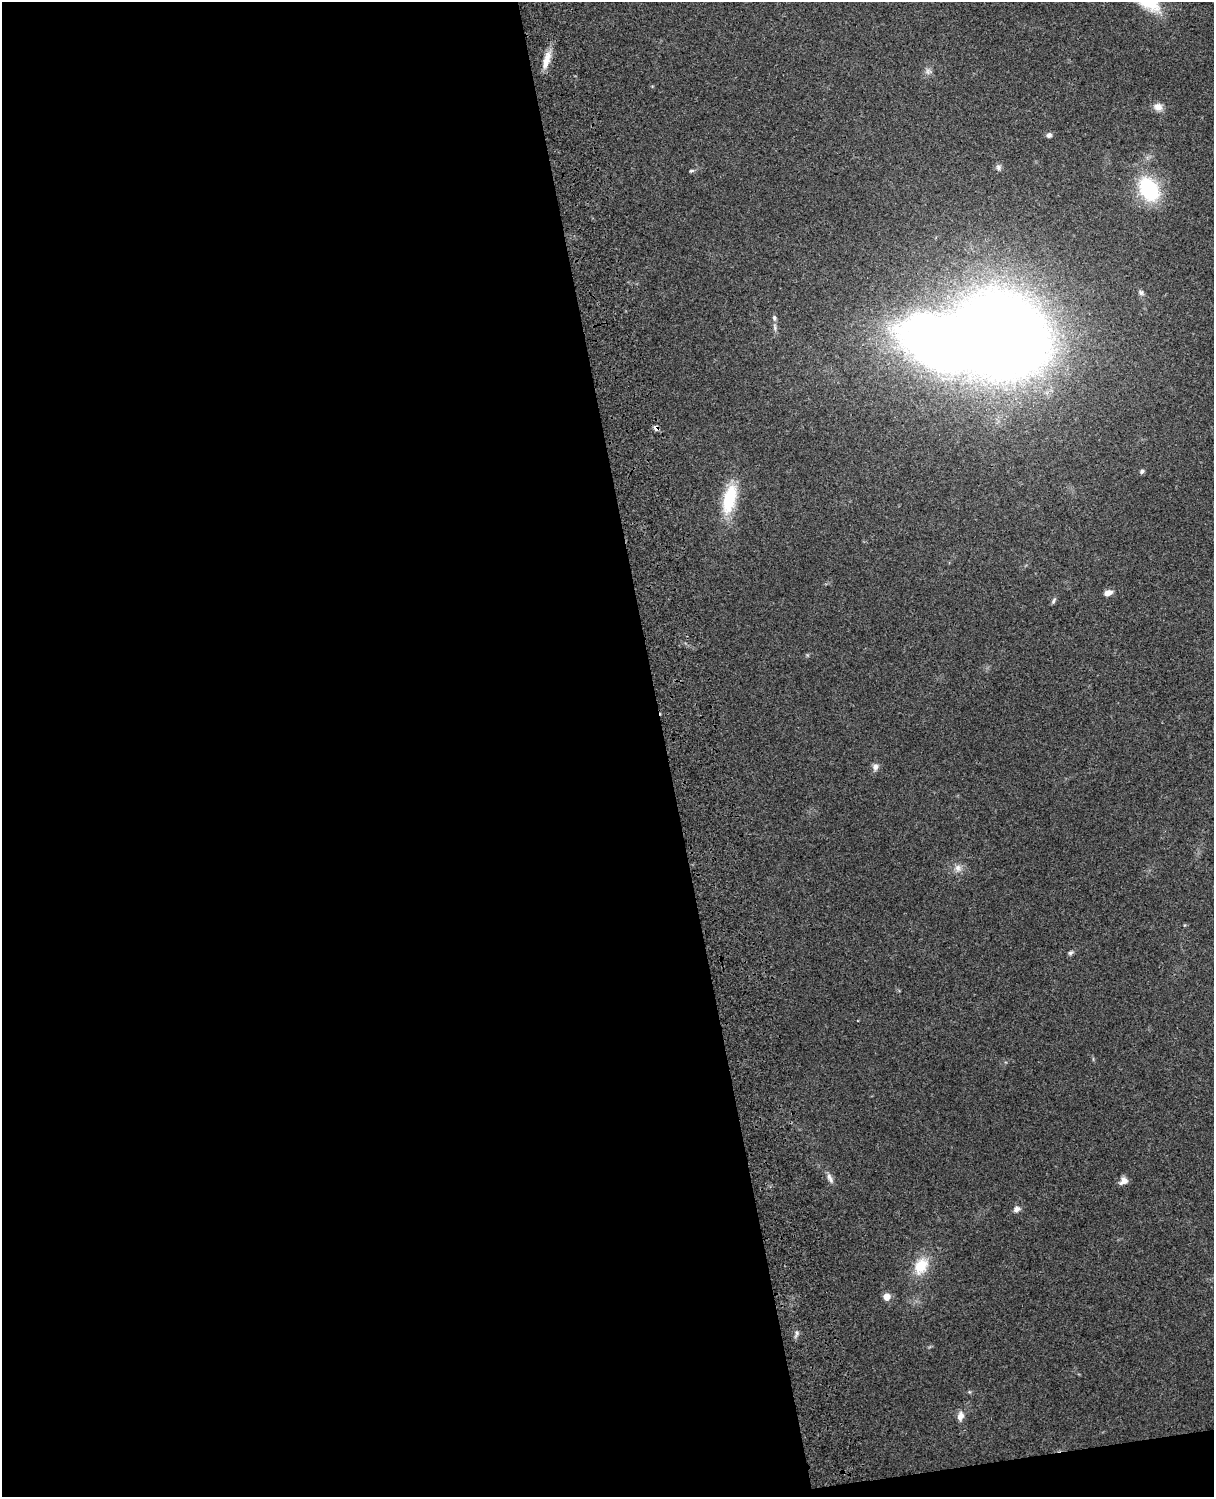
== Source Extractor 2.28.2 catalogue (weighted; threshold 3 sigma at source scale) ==
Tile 9 of 4 x 3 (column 1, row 3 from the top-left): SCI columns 120-1331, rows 165-1659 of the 5087 x 4927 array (HDU 1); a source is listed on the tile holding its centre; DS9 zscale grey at full resolution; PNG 1216 x 1499 px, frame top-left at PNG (2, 2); no overlay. Shown black and unused: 56% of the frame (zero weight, under 3 of 4 exposures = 6% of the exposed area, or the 3 px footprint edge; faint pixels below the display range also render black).
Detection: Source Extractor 2.28.2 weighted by HDU 2 'WHT'; one run over the whole footprint, this tile lists its part. Background 0.233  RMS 0.0086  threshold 0.0387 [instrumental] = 3 sigma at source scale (4.5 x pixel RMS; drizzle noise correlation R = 1.50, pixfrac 1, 0.05/0.05 arcsec/px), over >= 5 px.
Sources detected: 26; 1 inside a brighter object's white glare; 1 cosmic-ray / hot-pixel residue — not listed; the other 24 listed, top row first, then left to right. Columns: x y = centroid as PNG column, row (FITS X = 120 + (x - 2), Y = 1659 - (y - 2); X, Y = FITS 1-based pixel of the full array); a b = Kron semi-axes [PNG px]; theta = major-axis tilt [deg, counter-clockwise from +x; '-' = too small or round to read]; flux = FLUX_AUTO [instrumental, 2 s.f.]
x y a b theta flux
547 60 25 8 74 11
928 71 9 4 -82 2.4
1158 107 12 10 -14 5.9
1049 135 7 6 - 2.3
998 167 8 6 -75 2.3
691 171 7 4 17 1.3
1149 189 22 15 -59 74
1141 293 8 6 -74 2.1
774 318 7 5 -71 1.7
1002 336 56 49 -26 1900
1142 471 6 5 - 1.8
729 499 33 14 76 42
1108 593 9 5 16 5.9
1053 601 9 4 62 1.6
875 767 8 7 - 3.8
958 868 10 8 -89 4.8
1070 953 7 5 31 1.8
830 1178 15 6 -65 3.9
1124 1181 9 9 - 5.3
1016 1209 8 7 - 3.8
921 1266 25 17 59 21
887 1297 5 5 - 12
797 1333 7 4 -90 1.9
960 1416 11 8 78 5.4